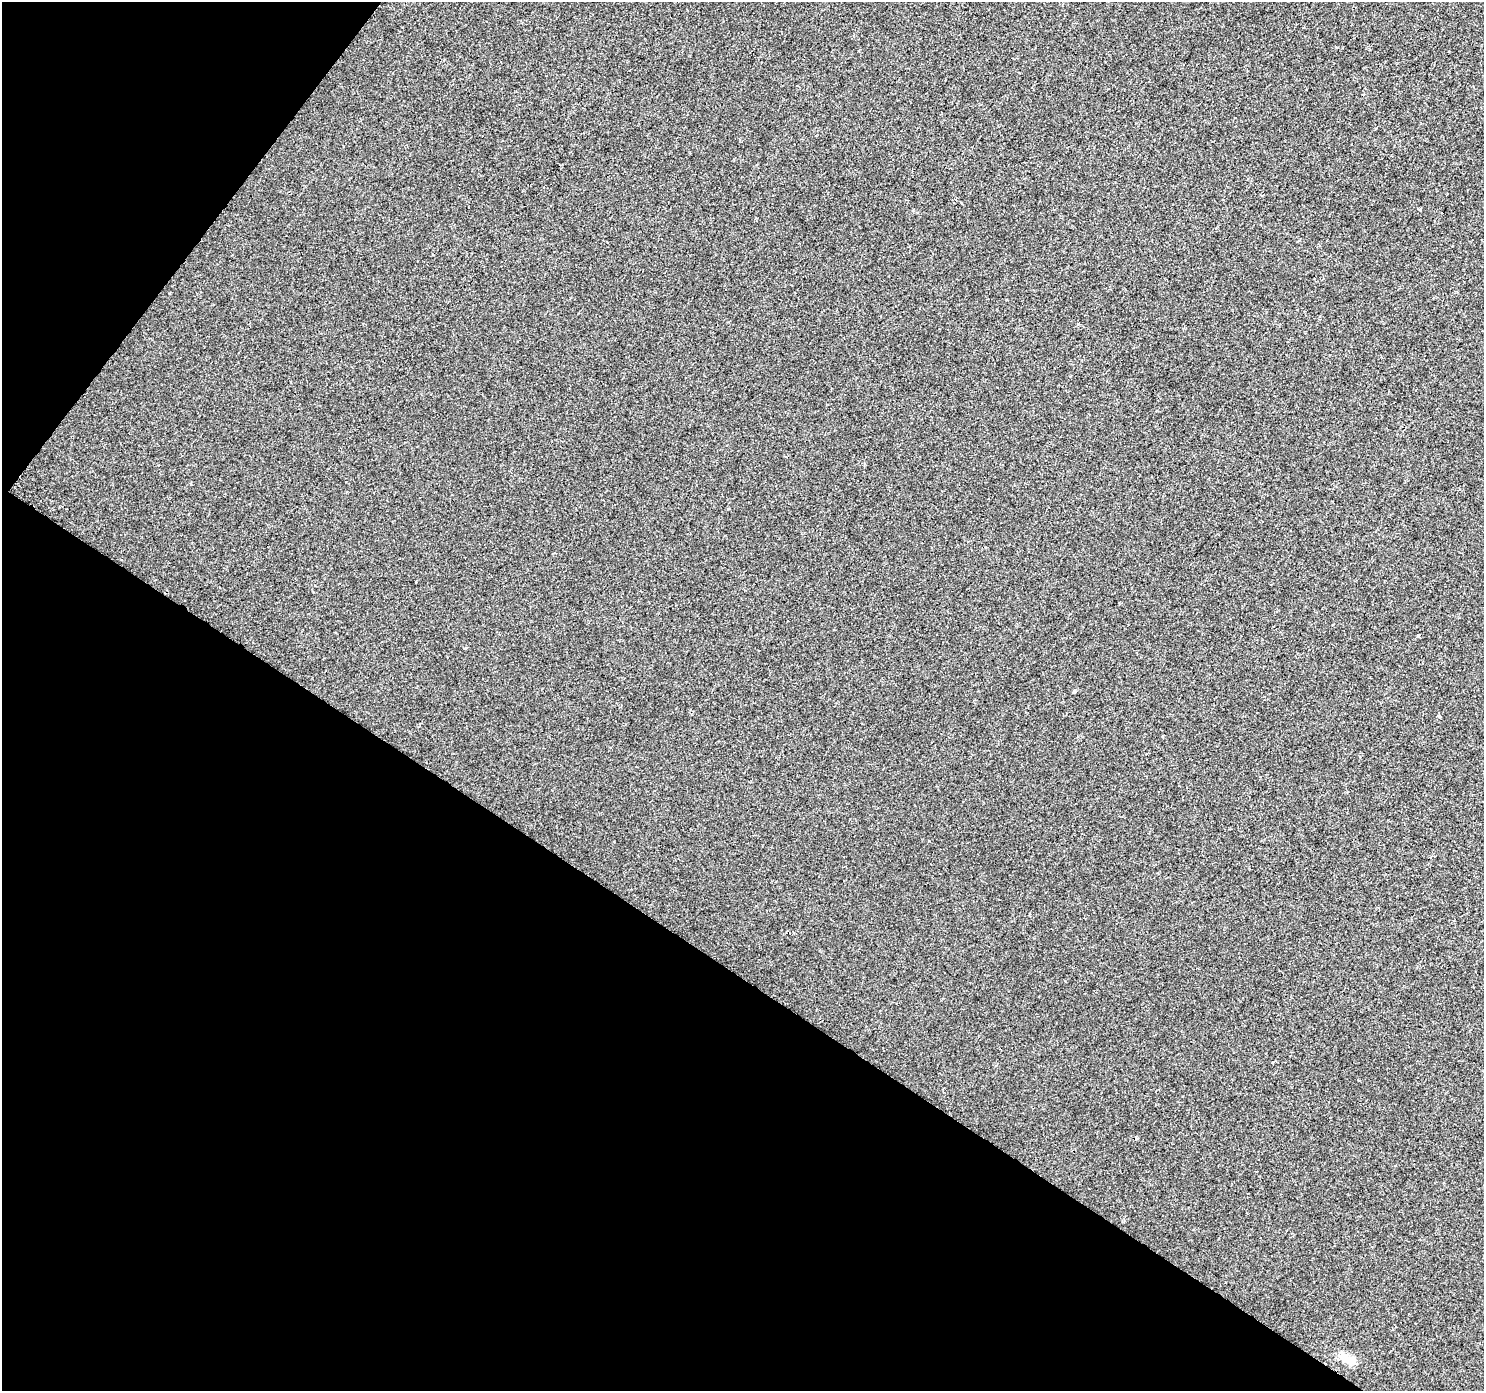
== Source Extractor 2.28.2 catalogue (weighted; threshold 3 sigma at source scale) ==
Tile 9 of 4 x 4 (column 1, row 3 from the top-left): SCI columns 1-1482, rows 1574-2962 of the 5936 x 5989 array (HDU 1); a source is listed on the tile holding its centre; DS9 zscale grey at full resolution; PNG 1486 x 1393 px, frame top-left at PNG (2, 2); no overlay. Shown black and unused: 34% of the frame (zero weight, under 2 of 3 exposures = <1% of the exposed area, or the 3 px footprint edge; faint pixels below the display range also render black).
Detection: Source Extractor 2.28.2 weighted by HDU 2 'WHT'; one run over the whole footprint, this tile lists its part. Background 4.00e-04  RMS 0.0042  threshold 0.019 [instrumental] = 3 sigma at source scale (4.5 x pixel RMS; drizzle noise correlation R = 1.50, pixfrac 1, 0.0396/0.0396 arcsec/px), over >= 5 px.
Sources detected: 8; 1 cosmic-ray / hot-pixel residue — not listed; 1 inside a brighter listed object's ellipse — not listed separately; the other 6 listed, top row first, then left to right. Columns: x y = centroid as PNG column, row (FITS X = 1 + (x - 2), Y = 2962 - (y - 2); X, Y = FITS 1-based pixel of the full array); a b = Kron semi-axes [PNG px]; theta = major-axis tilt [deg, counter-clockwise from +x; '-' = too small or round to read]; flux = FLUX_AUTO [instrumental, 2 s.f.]
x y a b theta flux
1420 209 4 3 - 0.42
1418 635 3 3 - 1.3
465 648 3 2 - 0.84
1074 692 3 3 - 1.3
1439 716 4 4 - 0.73
1347 1359 22 10 -5 5